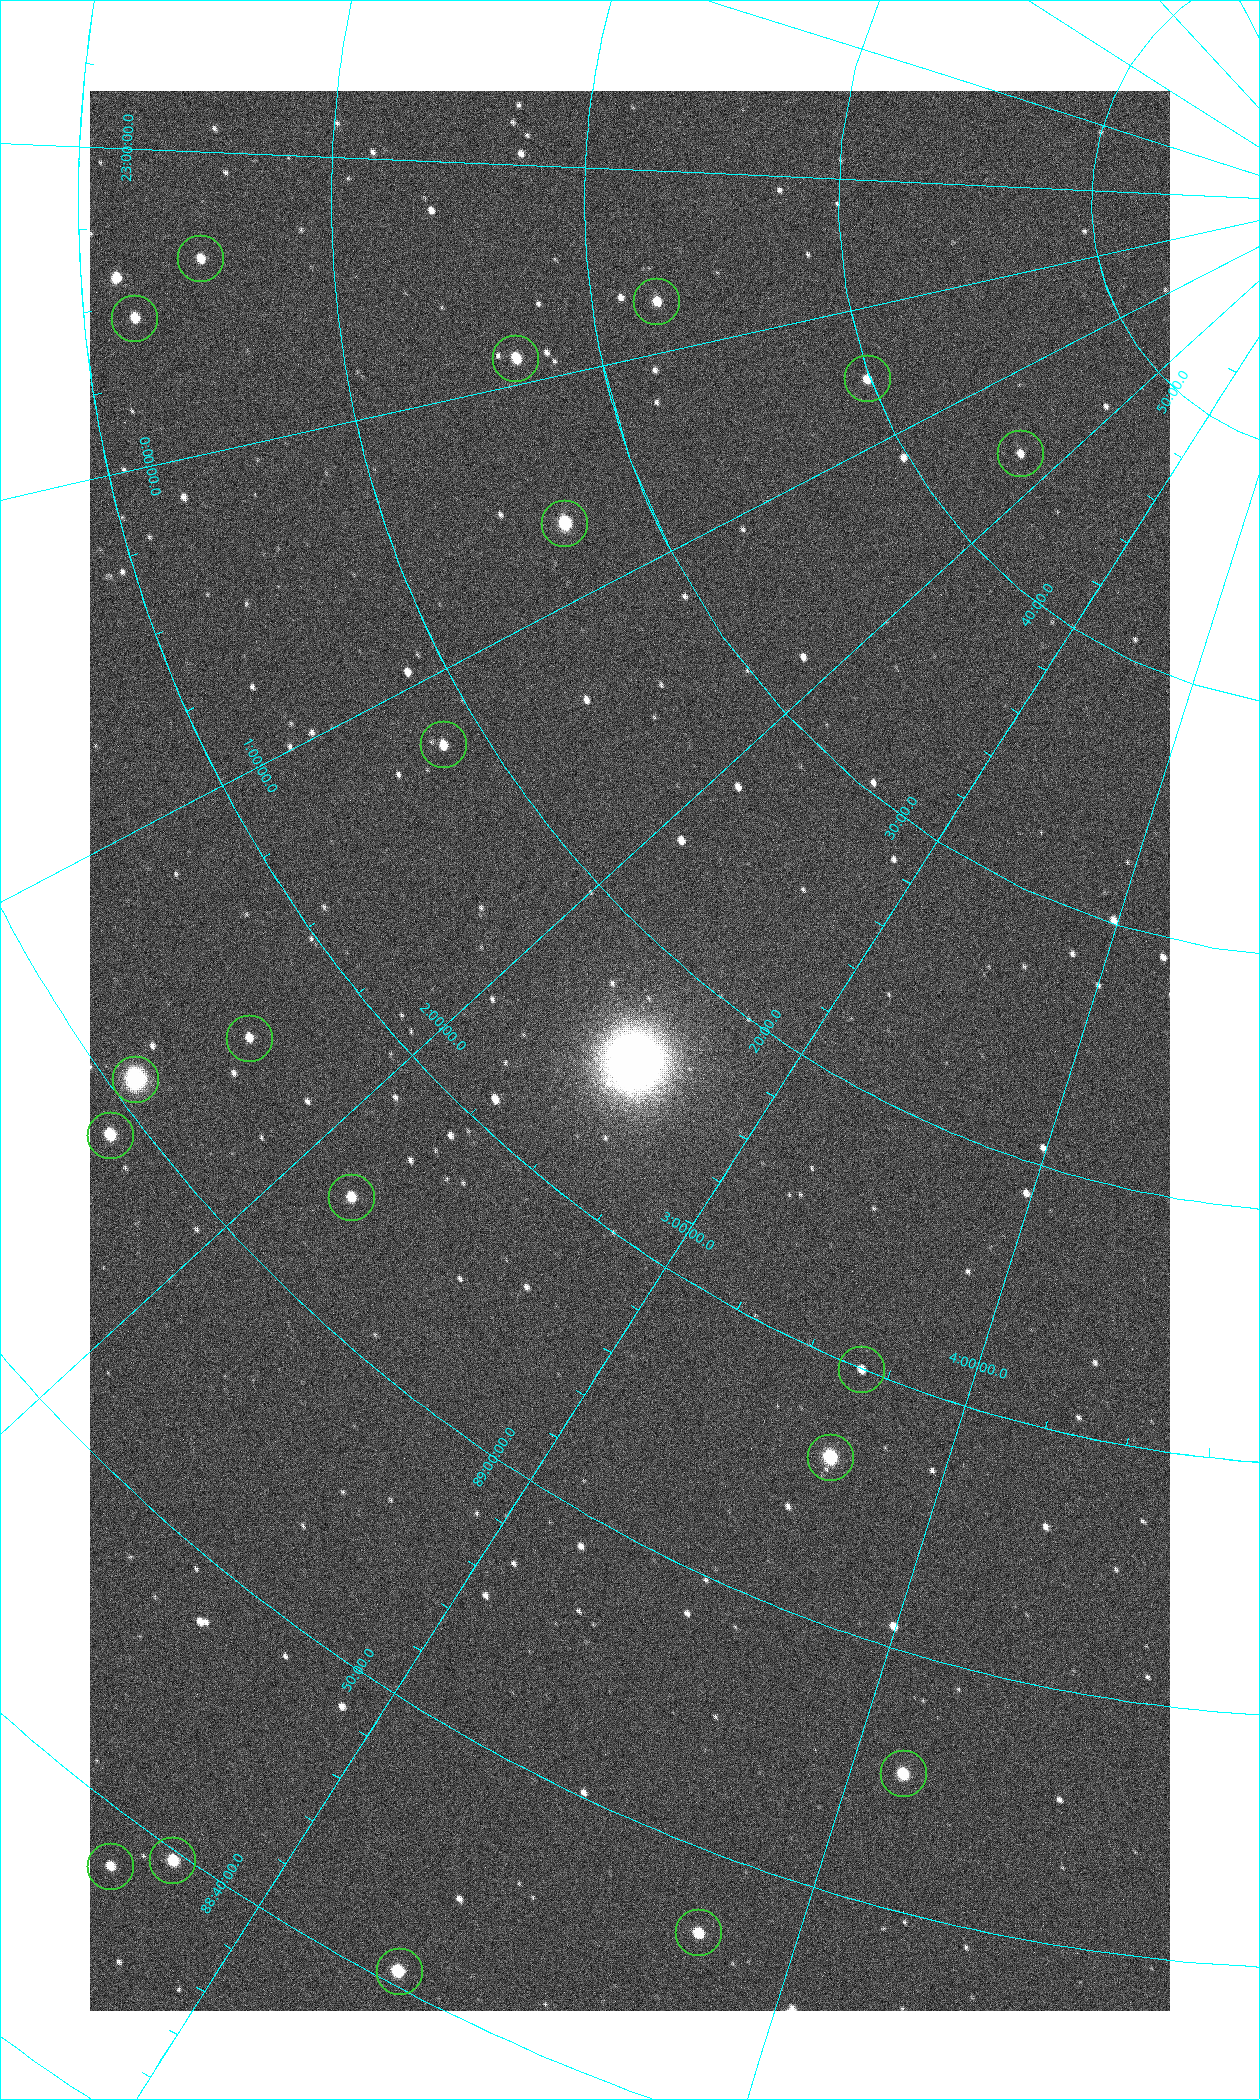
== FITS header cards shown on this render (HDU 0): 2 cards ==
NAXIS1  =                 1080 / length of data axis 1
NAXIS2  =                 1920 / length of data axis 2

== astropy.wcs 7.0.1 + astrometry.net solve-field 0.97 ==
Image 1080 x 1920 px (HDU 0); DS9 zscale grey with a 90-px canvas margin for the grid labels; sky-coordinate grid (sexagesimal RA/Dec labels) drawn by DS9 from the SOLVED WCS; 19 Tycho-2 reference stars matched to detected sources circled (green)
Header WCS: none
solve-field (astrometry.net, Tycho-2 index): SOLVED blind (the file carries no WCS)
Solved WCS: RA---TAN-SIP/DEC--TAN-SIP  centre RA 02:29:42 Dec +89:16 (37.43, +89.27 deg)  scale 2.37 arcsec/px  FOV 42.7' x 76.0'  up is -40 deg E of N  parity flipped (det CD > 0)
(file carries no celestial WCS; the grid is the blind solution)
Tycho-2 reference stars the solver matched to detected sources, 19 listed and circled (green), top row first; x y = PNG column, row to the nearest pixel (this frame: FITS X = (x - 90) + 1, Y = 1920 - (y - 91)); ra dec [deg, ICRS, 3 dp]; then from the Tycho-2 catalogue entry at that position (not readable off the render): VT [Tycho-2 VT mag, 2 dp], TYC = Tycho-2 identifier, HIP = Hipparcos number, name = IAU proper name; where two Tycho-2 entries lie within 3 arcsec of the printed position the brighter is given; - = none
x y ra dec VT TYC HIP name
200 258 350.364 +89.246 10.36 4662-120-1 - -
656 301 355.808 +89.543 10.14 4662-135-1 - -
134 318 352.994 +89.200 10.72 4662-107-1 - -
515 358 358.236 +89.445 9.52 4662-45-1 - -
867 378 7.906 +89.665 10.51 4627-6-1 - -
1020 453 25.399 +89.729 11.04 4627-64-1 - -
564 523 9.931 +89.444 8.22 4627-49-1 3128 -
443 744 18.559 +89.307 10.52 4627-75-1 - -
249 1038 24.867 +89.092 10.76 4627-125-1 - -
135 1079 23.461 +89.016 6.47 4627-259-1 7283 -
110 1135 24.587 +88.980 9.00 4627-86-1 - -
351 1197 32.549 +89.073 9.84 4628-149-1 - -
861 1369 55.017 +89.166 11.19 4628-70-1 - -
830 1457 55.225 +89.105 8.15 4628-68-1 17195 -
903 1773 61.773 +88.923 8.88 4629-92-1 - -
172 1860 42.246 +88.661 8.90 4628-20-1 - -
110 1866 40.943 +88.634 10.89 4628-71-1 - -
698 1932 57.015 +88.780 9.32 4628-84-1 - -
399 1971 49.382 +88.676 8.64 4628-25-1 - -